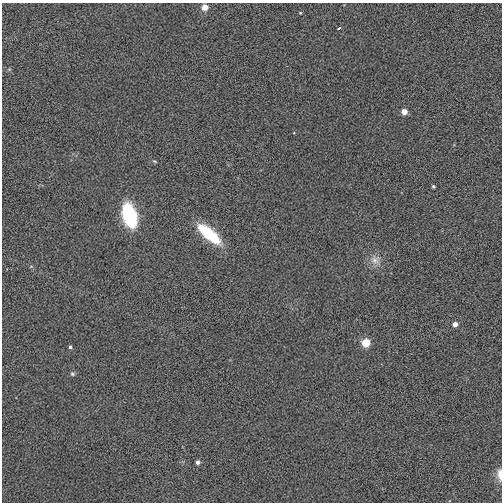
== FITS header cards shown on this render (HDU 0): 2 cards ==
NAXIS1  =                  500
NAXIS2  =                  500

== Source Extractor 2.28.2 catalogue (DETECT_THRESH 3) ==
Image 500 x 500 px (HDU 0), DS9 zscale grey, 1 PNG px = 1 image px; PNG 504 x 504 px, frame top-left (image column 1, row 500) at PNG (2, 3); no overlay
Background -0.00455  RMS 0.28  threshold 0.841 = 3 sigma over >= 5 px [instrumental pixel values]
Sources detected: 14; all 14 listed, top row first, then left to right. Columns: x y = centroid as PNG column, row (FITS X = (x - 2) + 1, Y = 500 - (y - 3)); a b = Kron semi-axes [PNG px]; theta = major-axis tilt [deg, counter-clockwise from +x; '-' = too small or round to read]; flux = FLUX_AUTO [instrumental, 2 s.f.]
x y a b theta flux
205 7 5 5 - 210
339 28 3 3 - 29
404 112 4 4 - 190
155 161 7 3 -19 22
433 186 3 3 - 30
129 215 18 9 -74 2000
209 234 27 10 -40 1000
375 260 12 11 - 150
455 324 4 4 - 110
366 343 5 5 - 500
70 347 4 3 - 34
72 374 6 5 - 32
198 462 4 4 - 69
500 474 11 5 -87 190
At the frame edge (FLAGS 8, measured only in part): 1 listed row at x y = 500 474